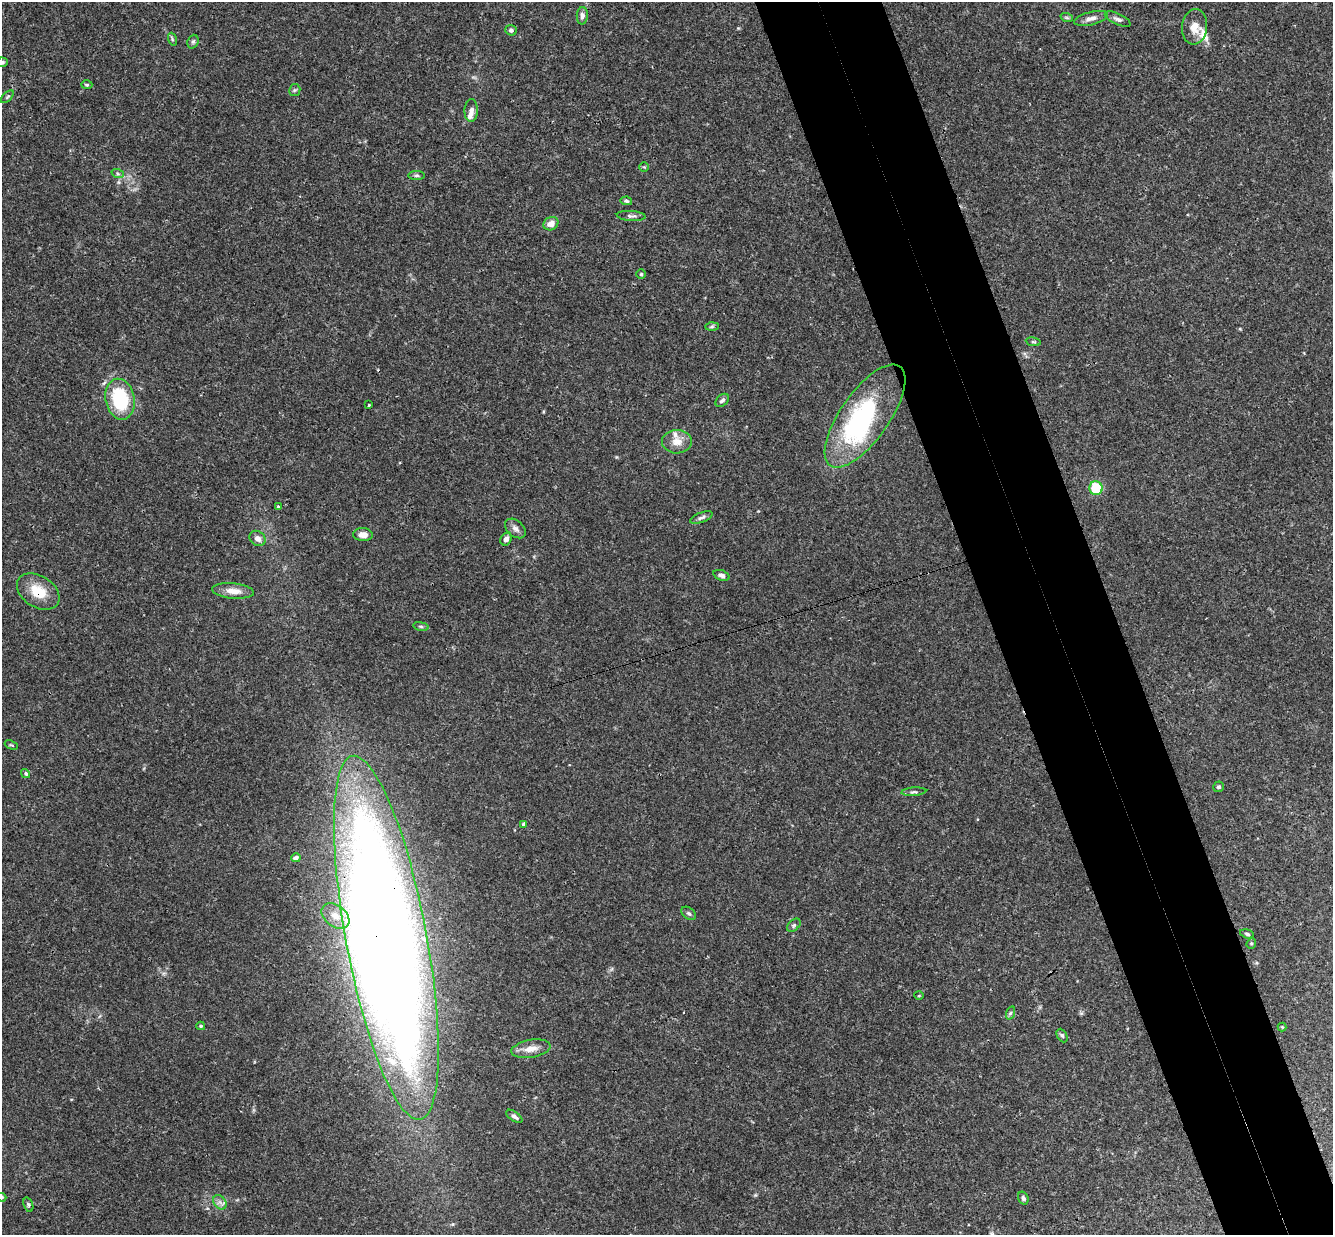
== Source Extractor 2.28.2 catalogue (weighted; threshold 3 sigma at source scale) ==
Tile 6 of 4 x 4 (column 2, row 2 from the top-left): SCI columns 1391-2721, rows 2757-3989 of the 5439 x 5390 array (HDU 1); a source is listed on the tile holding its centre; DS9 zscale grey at full resolution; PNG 1335 x 1237 px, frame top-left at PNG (2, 2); each listed source drawn as its Kron ellipse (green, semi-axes under 4 px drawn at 4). Shown black and unused: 9% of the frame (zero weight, under 3 of 4 exposures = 6% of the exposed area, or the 3 px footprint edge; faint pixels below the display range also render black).
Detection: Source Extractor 2.28.2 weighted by HDU 2 'WHT'; one run over the whole footprint, this tile lists its part. Background 0.0512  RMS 0.0029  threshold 0.0131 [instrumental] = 3 sigma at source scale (4.5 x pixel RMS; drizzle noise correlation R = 1.50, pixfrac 1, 0.05/0.05 arcsec/px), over >= 5 px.
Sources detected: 66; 2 inside a brighter object's white glare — neither listed nor drawn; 3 inside a brighter listed object's ellipse — not listed separately; the other 61 listed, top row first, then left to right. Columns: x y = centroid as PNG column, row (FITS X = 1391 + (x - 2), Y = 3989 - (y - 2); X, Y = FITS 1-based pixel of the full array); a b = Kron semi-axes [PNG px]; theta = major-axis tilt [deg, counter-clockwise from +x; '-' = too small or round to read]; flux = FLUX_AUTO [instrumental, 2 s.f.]
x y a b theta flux
582 16 9 5 89 1
1067 18 6 4 -19 0.38
1091 18 17 6 14 1.9
1118 19 14 5 -25 1.1
1195 27 18 12 84 3.6
511 30 5 5 - 0.79
172 39 6 4 -72 0.43
193 42 7 5 69 0.58
2 62 5 4 - 0.51
87 85 6 4 -1 0.43
295 90 6 5 - 0.48
7 97 8 4 45 0.45
471 111 11 6 89 1.4
644 167 5 4 - 0.36
118 174 6 4 -19 0.48
417 175 8 4 0 0.55
626 201 6 4 -11 0.54
631 216 14 5 -4 0.88
551 224 8 6 28 2.3
641 274 5 4 - 0.39
712 327 6 4 2 0.48
1033 342 7 3 -8 0.36
120 399 21 14 -77 17
722 400 8 5 43 0.85
369 405 3 2 - 0.32
865 416 61 24 55 48
677 442 15 12 0 3.3
1096 488 7 6 - 9.3
278 506 3 3 - 0.5
701 518 12 5 21 0.88
515 528 12 8 -41 1.4
363 535 10 6 -3 2.2
258 538 9 7 -38 1.6
506 539 6 5 - 1.4
721 575 8 5 -20 0.86
233 591 21 7 -5 2.9
38 592 23 15 -33 6.9
421 626 8 4 -9 0.47
11 745 7 3 -22 0.33
26 774 5 4 - 0.52
1219 787 5 5 - 0.52
914 792 12 3 4 0.76
524 824 4 4 - 0.95
296 858 4 3 - 0.74
689 913 8 5 -38 0.69
335 916 15 10 -37 3.8
794 925 8 5 43 0.55
1247 934 7 4 -17 0.55
386 938 185 40 -79 780
1251 943 5 4 - 0.39
919 996 5 3 - 0.27
1010 1013 7 4 71 0.47
201 1026 4 3 - 0.43
1282 1027 4 4 - 0.27
1062 1035 7 5 -62 0.51
531 1049 20 9 10 3.2
514 1116 9 4 -36 0.95
2 1197 5 4 - 0.39
1023 1198 6 5 - 0.65
220 1202 8 6 -50 1.1
28 1205 7 4 -70 0.55
Overlapping masked pixels (flux is a lower limit): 2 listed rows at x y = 38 592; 386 938
Isophote crosses this tile's border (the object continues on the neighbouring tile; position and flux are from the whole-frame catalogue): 2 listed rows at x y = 2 62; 2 1197